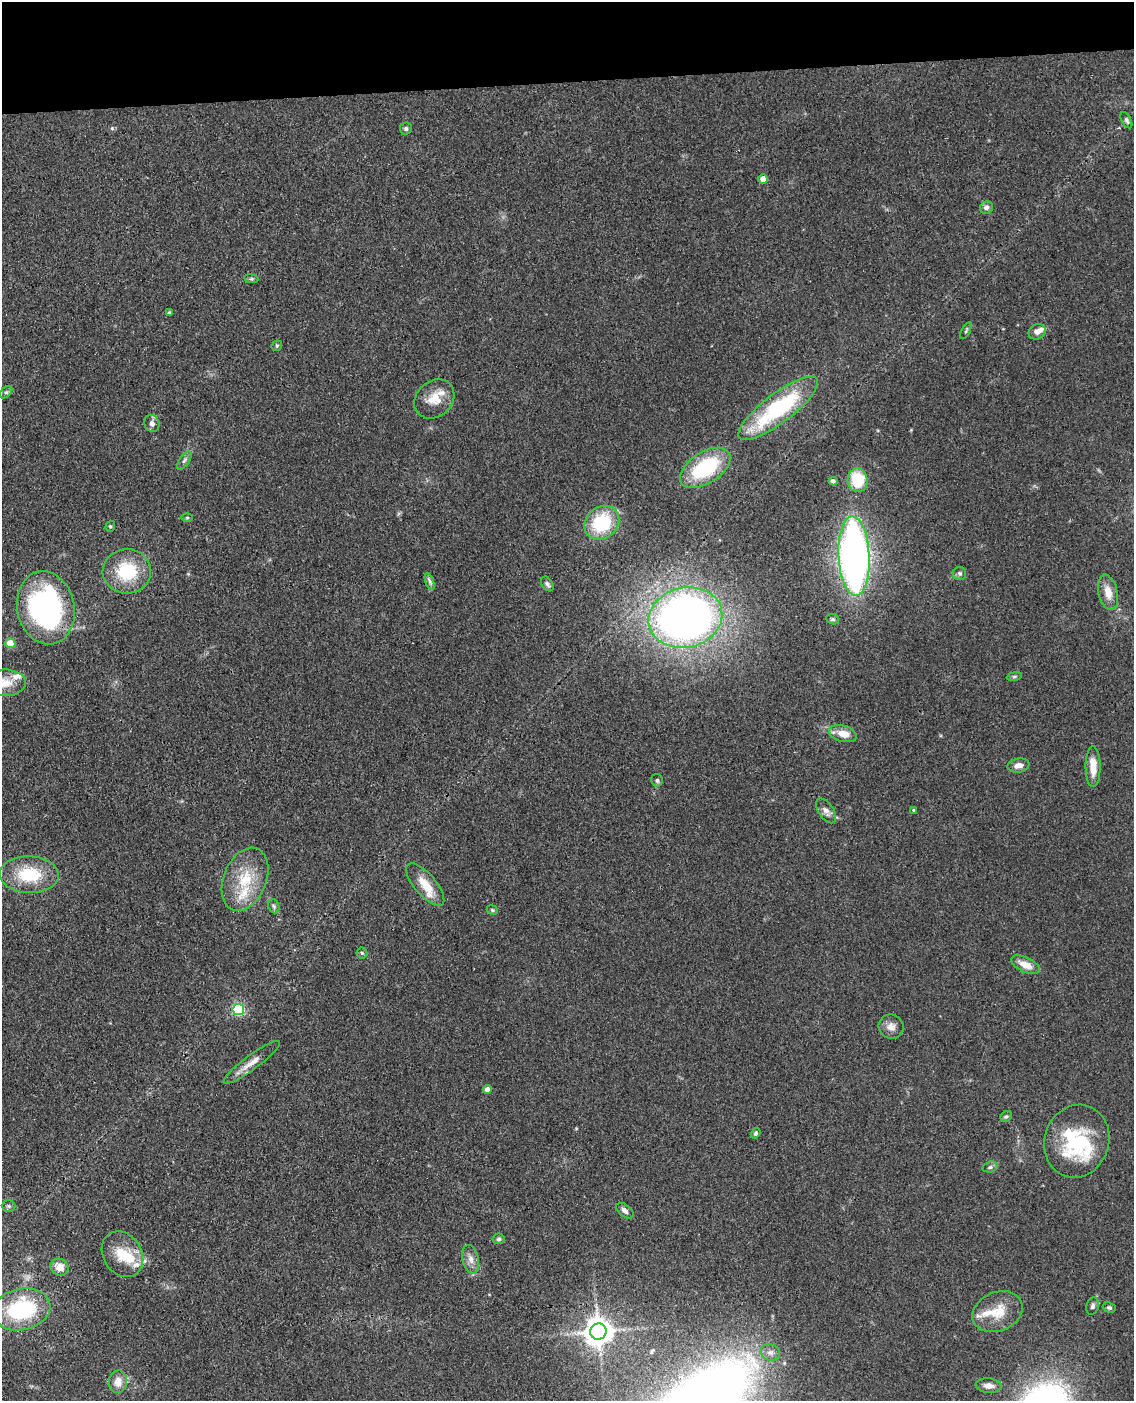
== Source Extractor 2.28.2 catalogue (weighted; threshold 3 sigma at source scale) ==
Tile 3 of 4 x 3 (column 3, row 1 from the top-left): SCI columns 2385-3516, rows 3049-4447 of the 4768 x 4591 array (HDU 1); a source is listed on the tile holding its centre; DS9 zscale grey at full resolution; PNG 1136 x 1403 px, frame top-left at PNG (2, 2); each listed source drawn as its Kron ellipse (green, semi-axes under 4 px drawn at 4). Shown black and unused: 6% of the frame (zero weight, under 3 of 4 exposures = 6% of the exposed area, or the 3 px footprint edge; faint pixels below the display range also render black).
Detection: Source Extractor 2.28.2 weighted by HDU 2 'WHT'; one run over the whole footprint, this tile lists its part. Background 0.103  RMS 0.0062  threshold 0.0278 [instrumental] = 3 sigma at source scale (4.5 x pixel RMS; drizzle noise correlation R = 1.50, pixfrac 1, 0.05/0.05 arcsec/px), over >= 5 px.
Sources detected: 77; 1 inside a brighter object's white glare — neither listed nor drawn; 9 inside a brighter listed object's ellipse — not listed separately; the other 67 listed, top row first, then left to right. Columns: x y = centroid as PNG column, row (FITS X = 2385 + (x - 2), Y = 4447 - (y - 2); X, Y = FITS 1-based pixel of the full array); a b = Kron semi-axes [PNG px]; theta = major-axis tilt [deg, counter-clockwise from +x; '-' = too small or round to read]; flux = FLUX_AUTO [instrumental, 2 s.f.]
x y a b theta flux
1126 120 9 4 -61 1.4
406 129 6 6 - 1.4
763 179 5 4 - 4.7
986 208 6 6 - 2.7
251 279 7 4 -8 0.95
169 313 4 4 - 0.95
966 331 9 3 61 0.97
1037 332 9 7 34 3.5
277 346 5 5 - 0.97
6 392 7 4 44 1.4
434 399 22 17 43 11
778 408 49 14 37 70
152 423 8 7 - 2.9
184 460 10 5 54 1.7
705 468 28 15 33 48
858 480 12 10 -85 24
833 481 4 4 - 2
187 518 5 3 - 0.63
602 523 19 15 40 38
110 526 6 4 70 0.88
854 556 40 15 -87 330
127 571 24 22 -1 30
960 573 7 6 - 1.4
430 581 9 4 -71 1.6
547 584 8 5 -56 1.6
1108 592 18 9 -77 7.2
46 608 37 28 -78 140
685 618 37 30 14 460
833 619 6 5 - 1.2
10 643 5 5 - 18
1014 676 7 4 9 0.92
6 683 19 13 0 8.5
843 734 14 8 -15 8.9
1018 765 11 7 9 3.9
1093 767 20 7 -89 9.6
657 780 6 5 - 1.4
914 810 4 4 - 1.1
826 811 14 7 -56 3.7
29 875 29 18 -2 28
245 879 33 21 68 25
425 885 26 10 -49 12
274 906 7 5 -68 1.3
492 910 6 4 -22 0.86
362 953 5 5 - 0.88
1025 965 15 7 -25 8.1
238 1009 6 5 - 64
891 1027 13 12 - 4.9
252 1062 34 7 36 7.2
487 1089 4 4 - 3.7
1006 1116 6 5 - 1.1
756 1133 5 4 - 1.3
1077 1141 37 32 71 51
990 1167 7 5 16 1.4
9 1206 7 5 -2 1.3
625 1211 10 6 -37 2.6
499 1239 6 5 - 1.2
122 1254 24 19 -57 18
471 1259 14 8 -76 4.4
60 1267 9 8 - 6.4
1093 1306 9 6 72 1.9
1109 1308 6 5 - 1.2
21 1309 29 20 12 54
997 1312 26 19 22 15
598 1331 8 8 - 860
770 1352 10 8 -20 3.3
118 1382 11 9 87 7.2
989 1386 13 7 -6 4.5
Overlapping masked pixels (flux is a lower limit): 2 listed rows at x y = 854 556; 46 608
Isophote crosses this tile's border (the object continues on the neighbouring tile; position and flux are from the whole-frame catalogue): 1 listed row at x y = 6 683